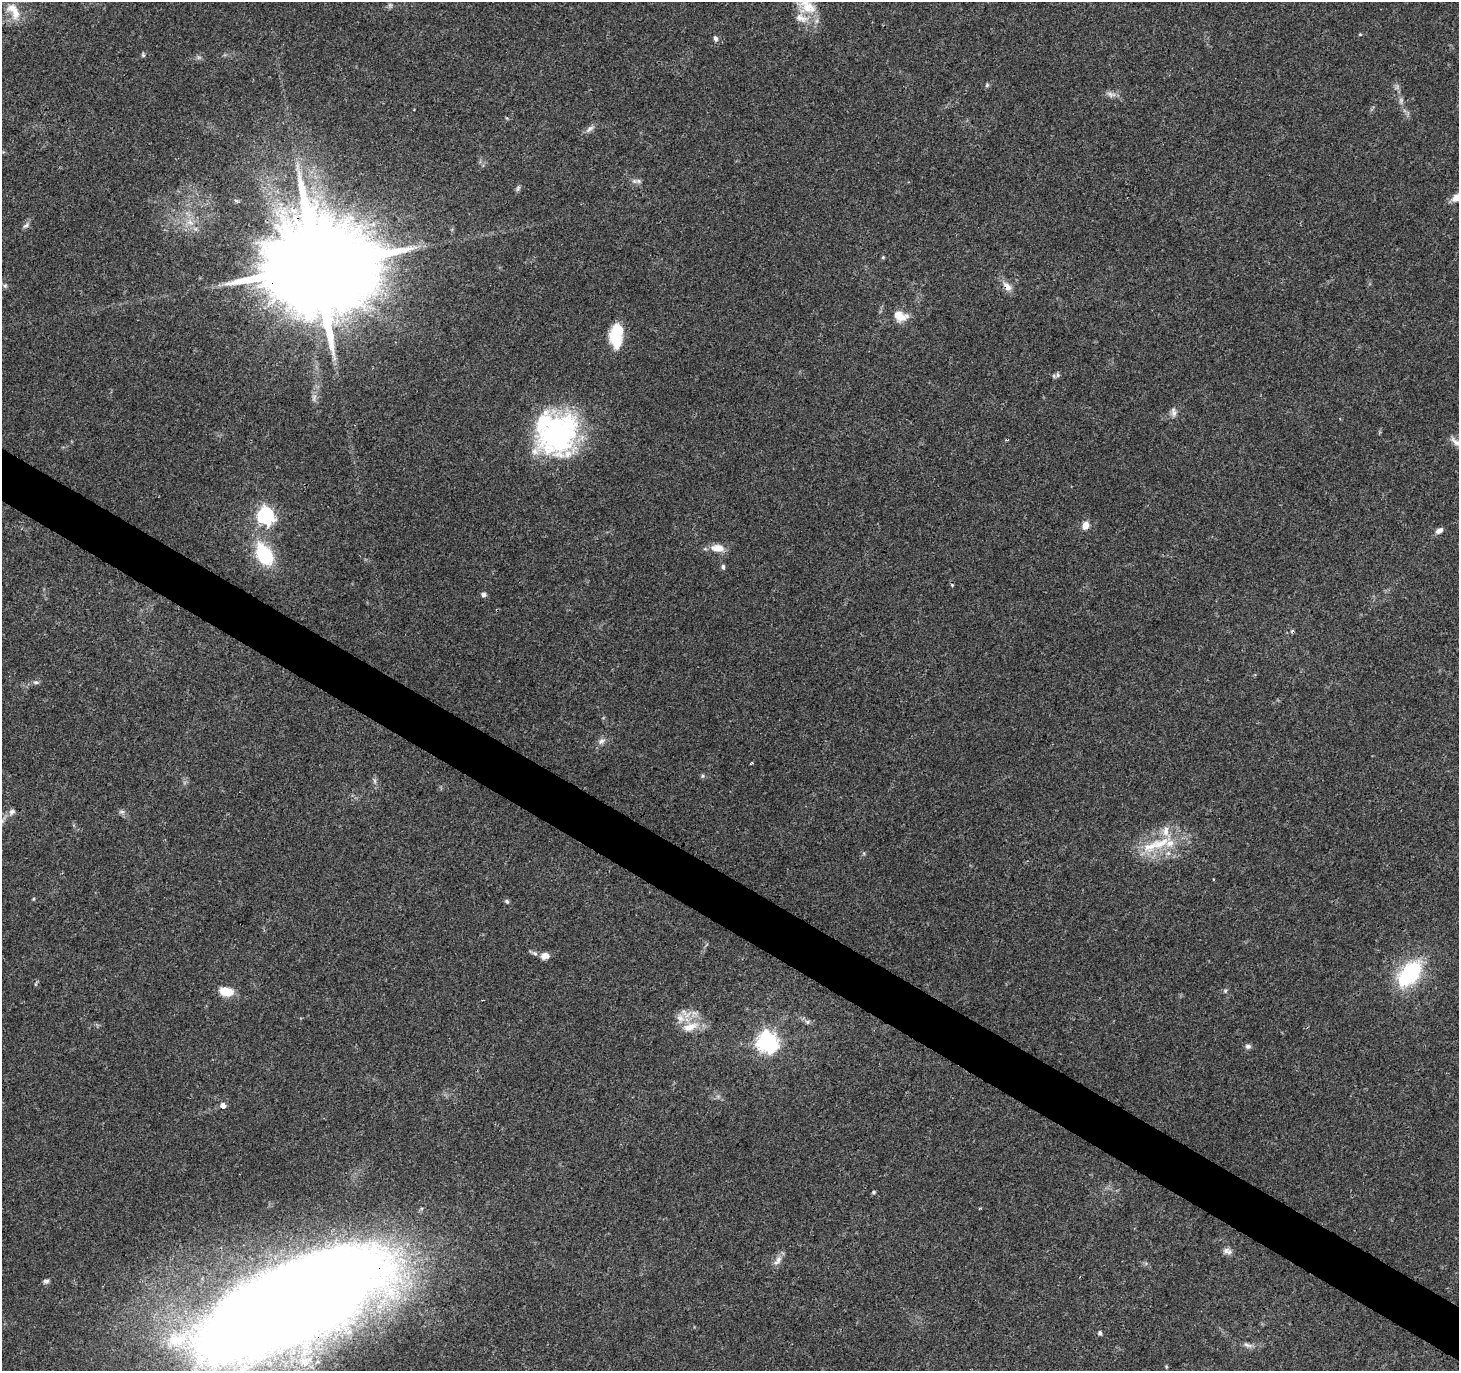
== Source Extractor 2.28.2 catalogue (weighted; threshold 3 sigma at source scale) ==
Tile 6 of 4 x 4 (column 2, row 2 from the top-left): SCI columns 1498-2954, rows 2982-4350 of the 5957 x 6001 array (HDU 1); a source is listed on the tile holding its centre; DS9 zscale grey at full resolution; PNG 1461 x 1373 px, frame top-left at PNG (2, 2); no overlay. Shown black and unused: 4% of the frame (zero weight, under 3 of 4 exposures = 3% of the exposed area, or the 3 px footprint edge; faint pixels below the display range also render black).
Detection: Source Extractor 2.28.2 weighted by HDU 2 'WHT'; one run over the whole footprint, this tile lists its part. Background 0.0398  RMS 0.0029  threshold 0.0131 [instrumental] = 3 sigma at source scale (4.5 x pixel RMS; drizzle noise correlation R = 1.50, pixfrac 1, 0.0396/0.0396 arcsec/px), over >= 5 px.
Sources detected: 72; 2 too faint to see at this stretch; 1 inside a brighter object's white glare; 1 cosmic-ray / hot-pixel residue — not listed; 5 inside a brighter listed object's ellipse — not listed separately; the other 63 listed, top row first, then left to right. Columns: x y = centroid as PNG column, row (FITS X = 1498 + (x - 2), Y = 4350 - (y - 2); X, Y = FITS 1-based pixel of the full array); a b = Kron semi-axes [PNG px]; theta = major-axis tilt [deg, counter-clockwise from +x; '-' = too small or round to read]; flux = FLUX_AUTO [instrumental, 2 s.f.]
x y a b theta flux
809 8 28 17 -9 7.8
15 13 23 11 -85 4.6
1360 34 5 3 - 0.26
715 39 8 6 -81 0.82
143 55 6 5 - 0.44
987 85 6 5 - 0.48
1111 94 14 7 -11 1.5
1401 100 8 5 -84 0.84
590 129 15 5 36 1.2
638 181 7 6 - 0.77
518 188 9 5 75 0.65
236 201 8 4 -9 0.48
190 222 10 6 -40 1.8
26 225 10 5 32 0.83
883 257 5 4 - 0.31
317 266 30 25 44 8100
5 286 6 5 - 0.57
1007 286 14 8 -49 2.3
899 316 15 10 -17 5
615 338 24 14 -72 8.8
1058 375 8 5 -84 0.68
314 398 11 5 74 1.1
1173 412 12 7 -80 1.3
556 433 48 46 -78 56
1007 439 5 2 - 0.35
1458 443 24 8 -28 2.6
266 515 7 7 - 90
1085 525 11 9 69 2.1
1439 531 9 6 32 1.6
718 548 17 9 -6 3.6
264 554 26 16 -60 16
723 567 7 5 -89 0.62
952 585 5 4 - 0.32
484 594 6 6 - 0.86
36 682 8 4 -8 0.6
601 741 10 7 43 1.3
751 763 4 3 - 0.29
703 776 5 5 - 0.5
375 781 7 4 -89 0.62
12 812 9 7 45 1.1
122 812 8 5 -5 0.74
1157 845 40 14 21 12
33 899 4 4 - 0.31
507 901 6 5 - 0.55
535 953 8 6 -38 0.8
545 956 10 8 14 1.8
1409 974 27 16 50 29
36 984 6 4 71 0.35
1225 991 6 4 48 0.43
226 992 13 8 -9 6.3
680 1018 15 10 -59 2.8
807 1022 8 6 0 0.79
690 1027 26 11 17 5.3
767 1042 8 7 - 170
1248 1046 8 6 -13 0.81
223 1105 5 5 - 2
873 1192 5 4 - 0.45
1227 1251 14 7 -17 1.4
778 1259 8 7 - 1.5
46 1281 8 5 10 0.74
285 1307 164 58 24 1000
1100 1333 5 4 - 0.8
1247 1345 13 5 -16 1.2
Overlapping masked pixels (flux is a lower limit): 4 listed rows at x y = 317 266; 1007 286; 1007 439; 285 1307
Isophote crosses this tile's border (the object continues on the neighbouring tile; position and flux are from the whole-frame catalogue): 3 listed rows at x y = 1458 443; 12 812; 285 1307